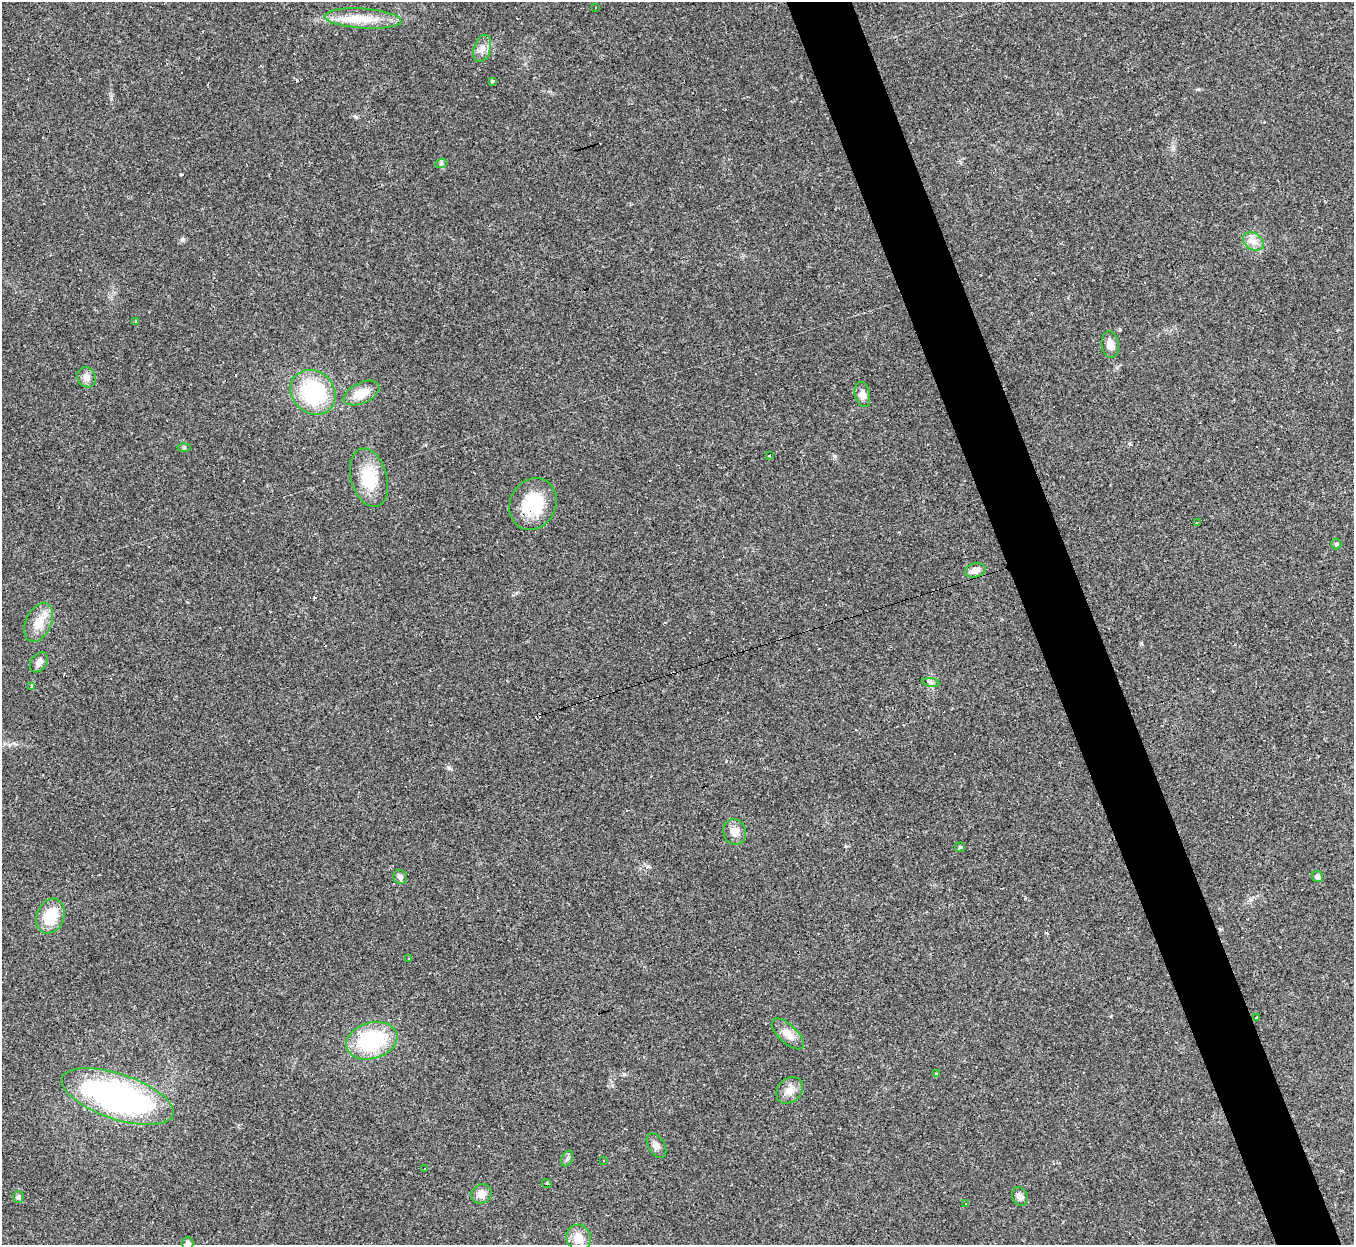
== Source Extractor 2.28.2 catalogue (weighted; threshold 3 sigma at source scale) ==
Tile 6 of 4 x 4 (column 2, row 2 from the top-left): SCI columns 1353-2704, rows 2759-4001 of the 5407 x 5390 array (HDU 1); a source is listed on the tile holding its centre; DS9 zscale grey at full resolution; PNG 1356 x 1247 px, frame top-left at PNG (2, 2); each listed source drawn as its Kron ellipse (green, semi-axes under 4 px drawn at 4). Shown black and unused: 5% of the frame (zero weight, under 2 of 3 exposures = <1% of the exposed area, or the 3 px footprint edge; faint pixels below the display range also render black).
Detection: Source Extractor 2.28.2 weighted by HDU 2 'WHT'; one run over the whole footprint, this tile lists its part. Background 0.0571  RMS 0.0059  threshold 0.0264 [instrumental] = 3 sigma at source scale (4.5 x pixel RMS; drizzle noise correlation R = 1.50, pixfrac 1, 0.05/0.05 arcsec/px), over >= 5 px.
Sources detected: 54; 8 cosmic-ray / hot-pixel residue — neither listed nor drawn; the other 46 listed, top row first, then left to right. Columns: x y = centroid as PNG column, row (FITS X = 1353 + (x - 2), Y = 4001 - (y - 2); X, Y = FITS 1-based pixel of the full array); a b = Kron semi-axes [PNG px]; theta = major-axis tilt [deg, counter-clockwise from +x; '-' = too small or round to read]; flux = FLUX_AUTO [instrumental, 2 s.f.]
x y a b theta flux
595 7 2 2 - 0.6
363 19 38 10 -4 14
482 49 14 8 73 3.7
492 81 3 3 - 0.7
441 164 6 4 19 0.88
1253 241 11 8 -32 4.1
136 321 4 3 - 0.49
1110 345 13 8 -83 4.7
87 377 10 9 - 3.5
313 392 24 21 -42 47
361 393 19 10 25 10
862 394 12 7 -78 3.7
184 447 6 4 2 0.84
769 455 3 3 - 15
369 478 30 18 -74 21
533 504 27 22 62 25
1197 522 3 2 - 0.48
1336 544 5 5 - 0.86
975 570 10 7 15 4.6
39 622 21 12 65 9.2
39 662 11 7 54 3
931 682 9 4 -9 1.3
31 686 4 3 - 1.7
735 832 13 11 -74 4.5
960 847 5 5 - 0.82
400 877 7 6 - 1.8
1318 877 6 5 - 2.4
51 916 18 13 68 17
409 959 3 3 - 0.46
1256 1017 3 2 - 0.72
788 1034 20 9 -43 5.2
372 1041 26 18 16 46
936 1074 3 2 - 0.47
790 1090 15 11 44 5
117 1096 58 22 -18 150
656 1146 13 8 -59 3
567 1159 8 5 63 1.4
604 1160 3 3 - 1.5
424 1168 3 3 - 1.7
547 1183 5 3 - 0.7
482 1194 10 9 - 4.7
1020 1196 9 7 -65 2.3
18 1197 6 5 - 1.3
966 1204 3 3 - 1.9
579 1238 13 12 - 7.4
188 1244 7 5 -88 1.9
Overlapping masked pixels (flux is a lower limit): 1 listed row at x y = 533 504
Isophote crosses this tile's border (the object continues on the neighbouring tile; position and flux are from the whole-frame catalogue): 1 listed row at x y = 188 1244
Unlisted compact peaks at least as high as the median listed source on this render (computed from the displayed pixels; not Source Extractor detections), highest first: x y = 182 240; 449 768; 834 456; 648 866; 181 174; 1129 444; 1141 643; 356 117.